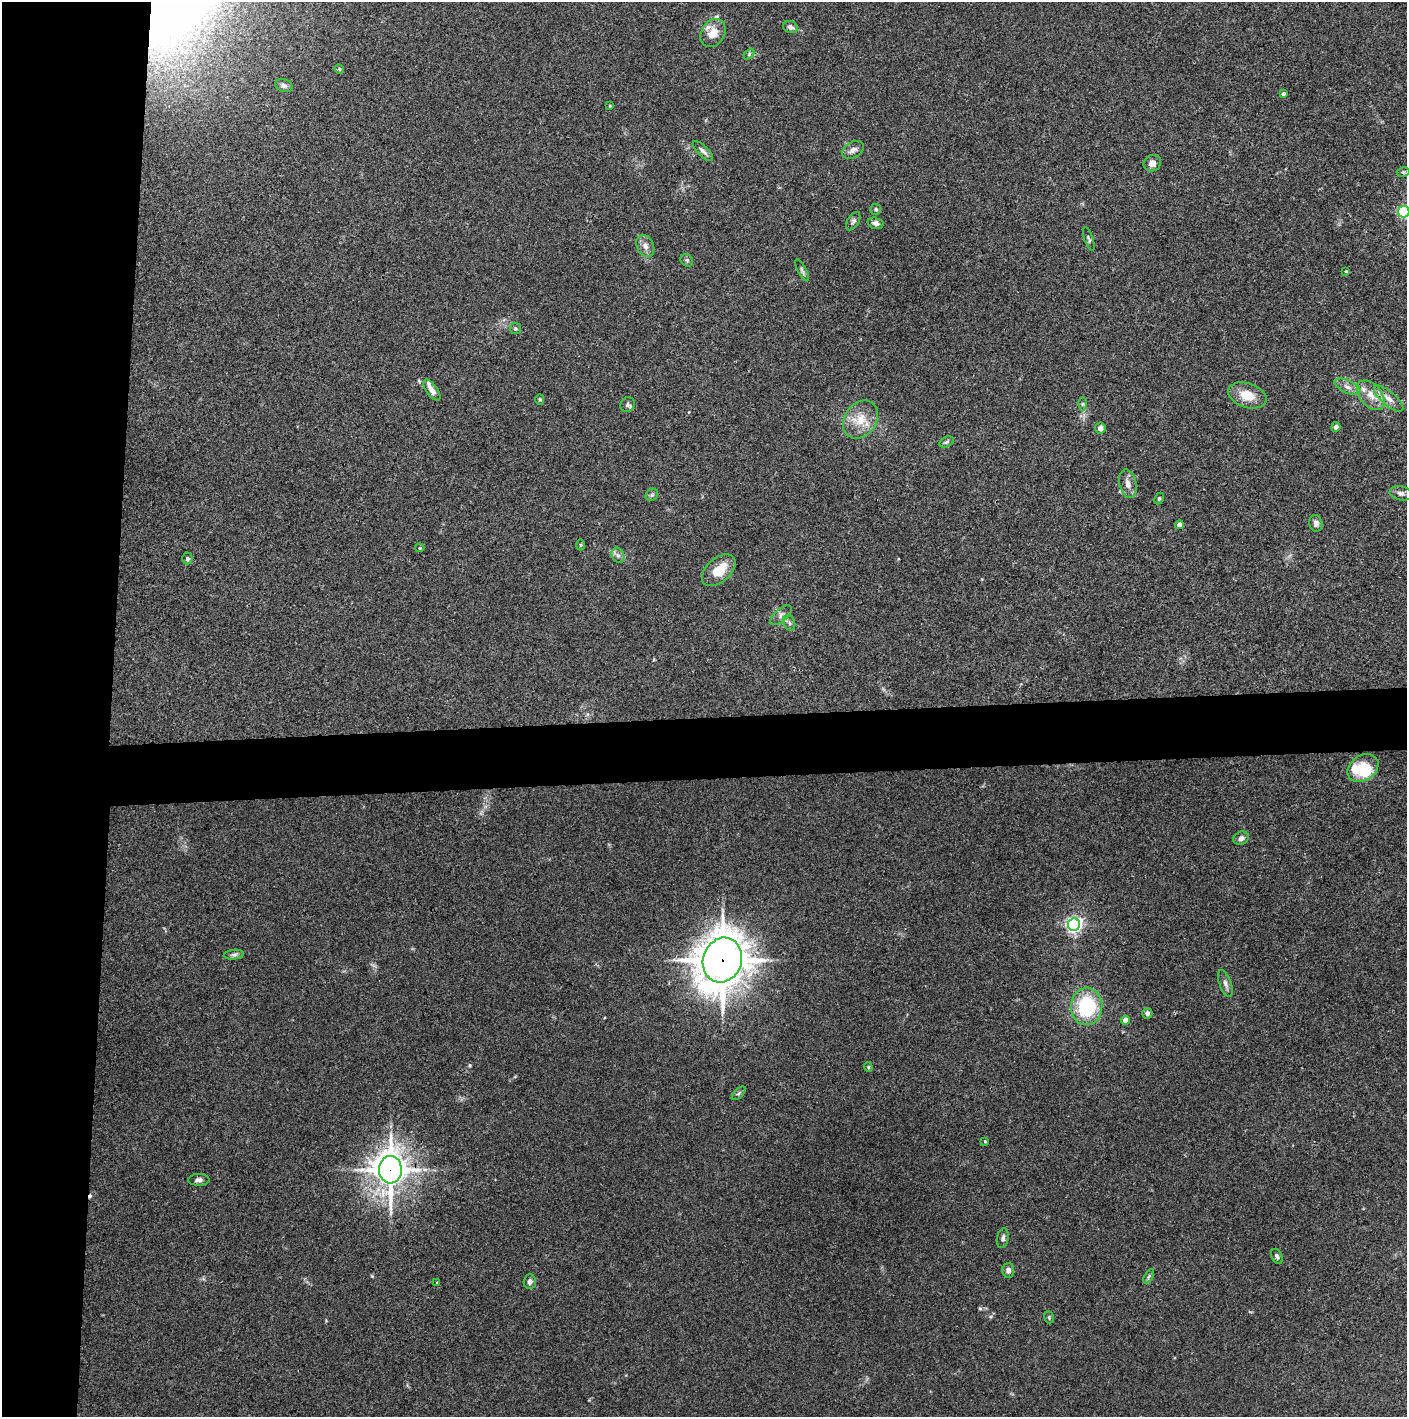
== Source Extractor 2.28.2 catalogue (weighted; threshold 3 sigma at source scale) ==
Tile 4 of 3 x 3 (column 1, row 2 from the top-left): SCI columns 1-1405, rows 1415-2829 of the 4221 x 4245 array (HDU 1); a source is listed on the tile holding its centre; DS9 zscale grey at full resolution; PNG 1409 x 1419 px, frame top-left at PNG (2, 2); each listed source drawn as its Kron ellipse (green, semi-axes under 4 px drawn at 4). Shown black and unused: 12% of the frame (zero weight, under 3 of 4 exposures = <1% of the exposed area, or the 3 px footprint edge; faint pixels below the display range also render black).
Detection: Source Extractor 2.28.2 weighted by HDU 2 'WHT'; one run over the whole footprint, this tile lists its part. Background 0.0339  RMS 0.0046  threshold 0.0208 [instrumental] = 3 sigma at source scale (4.5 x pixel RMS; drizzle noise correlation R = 1.50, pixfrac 1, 0.05/0.05 arcsec/px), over >= 5 px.
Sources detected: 71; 1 inside a brighter object's white glare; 1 cosmic-ray / hot-pixel residue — neither listed nor drawn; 2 inside a brighter listed object's ellipse — not listed separately; the other 67 listed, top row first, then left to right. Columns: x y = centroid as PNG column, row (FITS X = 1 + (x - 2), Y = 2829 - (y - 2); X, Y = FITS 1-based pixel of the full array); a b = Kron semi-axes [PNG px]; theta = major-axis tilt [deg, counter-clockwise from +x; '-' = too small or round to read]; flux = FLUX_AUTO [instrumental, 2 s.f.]
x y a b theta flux
790 27 7 6 - 2.2
713 33 15 11 58 6.7
749 54 6 4 47 0.55
339 69 5 4 - 0.52
284 85 9 6 -21 1.3
1283 94 3 3 - 0.88
610 106 4 3 - 0.35
853 150 12 7 28 2.2
703 151 13 5 -44 1.6
1152 163 9 8 - 2.6
1403 172 6 4 12 0.73
876 209 5 5 - 0.81
1404 212 6 5 - 62
853 221 10 5 58 1.1
876 223 8 5 -15 1.5
1089 239 12 3 -71 0.8
645 246 12 8 -64 2.7
687 260 7 5 -42 0.85
802 270 12 3 -64 0.99
1346 271 4 3 - 0.37
515 329 5 5 - 0.73
1348 387 14 6 -25 2.7
432 390 12 5 -54 2.6
1247 395 20 12 -19 8.5
1371 395 17 11 -51 6
540 399 5 4 - 0.63
1389 399 18 7 -40 3.8
1082 404 6 4 89 0.69
627 405 8 7 - 1.2
861 420 20 16 55 9.5
1336 427 5 4 - 2.2
1100 428 5 5 - 2.5
947 442 7 5 27 0.94
1128 484 14 8 -77 3.3
1401 493 11 7 -10 2
652 495 7 5 44 0.86
1159 499 6 4 63 0.71
1316 523 8 6 -75 1.7
1179 525 4 4 - 2.1
581 545 5 3 - 0.49
420 548 5 4 - 0.56
618 555 8 6 -67 1.5
187 558 6 5 - 1.3
719 570 20 12 41 10
781 615 13 6 40 1.9
789 623 8 6 -69 1.3
1363 768 17 12 33 14
1241 838 8 6 26 1.5
1074 925 6 6 - 150
234 955 10 5 5 1.1
722 960 23 19 71 1300
1225 983 14 6 -71 2
1087 1006 19 16 85 31
1147 1013 5 5 - 1.3
1125 1020 4 4 - 3.9
868 1067 4 4 - 0.48
739 1093 8 4 44 0.85
985 1141 4 4 - 0.43
390 1170 13 11 -88 740
199 1180 10 6 2 1.6
1003 1238 10 6 79 1.5
1277 1256 8 5 -66 1.1
1008 1270 7 6 - 1.8
1149 1276 7 4 59 0.92
530 1282 7 6 - 1.6
437 1283 4 3 - 0.46
1049 1317 6 4 -71 0.69
Overlapping masked pixels (flux is a lower limit): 2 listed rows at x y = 722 960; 390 1170
Isophote crosses this tile's border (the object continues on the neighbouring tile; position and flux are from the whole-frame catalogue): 1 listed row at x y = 1404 212